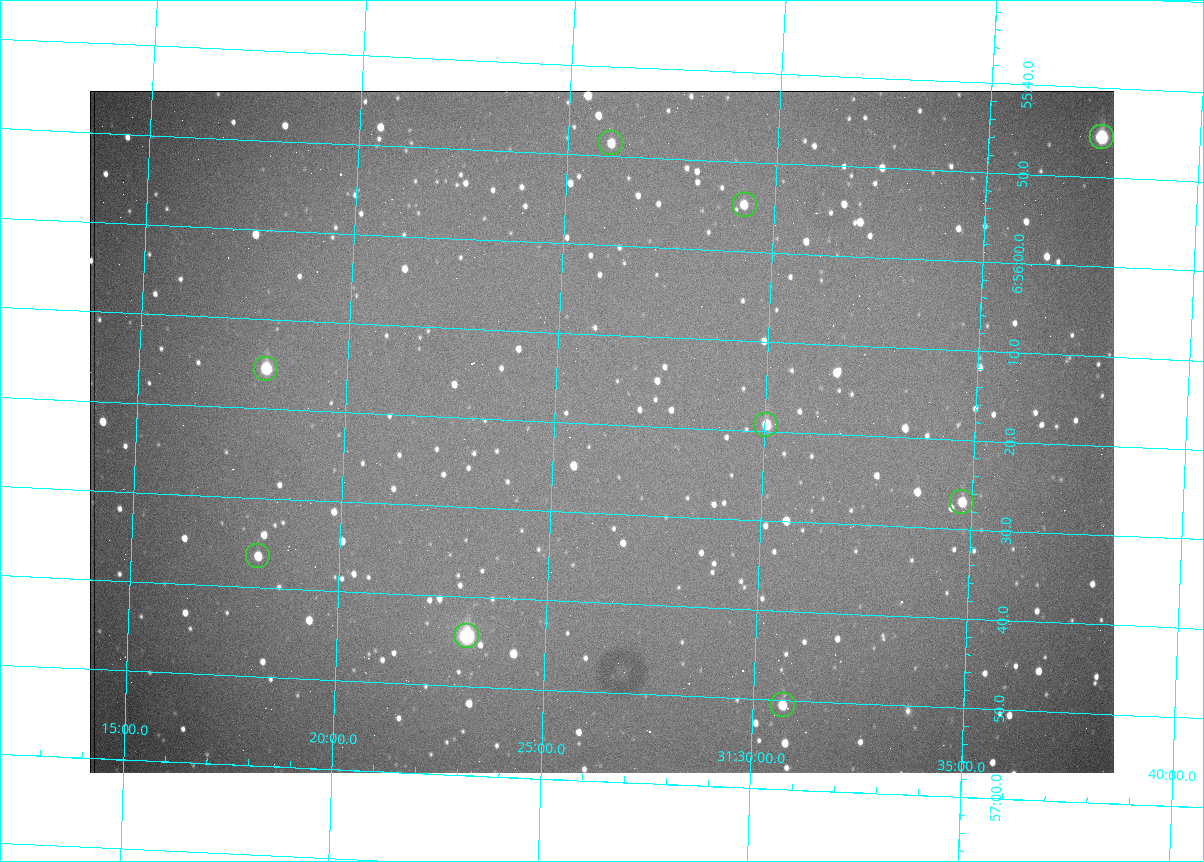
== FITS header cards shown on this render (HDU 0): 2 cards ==
NAXIS1  =                 1024 /fastest changing axis
NAXIS2  =                  682 /next to fastest changing axis

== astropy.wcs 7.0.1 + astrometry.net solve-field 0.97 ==
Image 1024 x 682 px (HDU 0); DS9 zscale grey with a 90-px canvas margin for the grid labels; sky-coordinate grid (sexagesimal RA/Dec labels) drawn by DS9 from the SOLVED WCS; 9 Tycho-2 reference stars matched to detected sources circled (green)
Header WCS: RA---TAN/DEC--TAN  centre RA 06:56:21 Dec +31:26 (104.09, +31.44 deg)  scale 1.44 arcsec/px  FOV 24.5' x 16.3'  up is -93 deg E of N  parity flipped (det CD > 0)
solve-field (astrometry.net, Tycho-2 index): VERIFIED the header's WCS against the Tycho-2 star catalogue (9 matches, 0 conflicts) and refined it, rather than solving blind
Solved WCS: RA---TAN-SIP/DEC--TAN-SIP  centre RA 06:56:21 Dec +31:26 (104.09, +31.44 deg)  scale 1.43 arcsec/px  FOV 24.4' x 16.3'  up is -93 deg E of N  parity flipped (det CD > 0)
The solver's refit moves the header's centre by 1.6 arcsec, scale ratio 0.9972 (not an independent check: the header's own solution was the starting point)
Tycho-2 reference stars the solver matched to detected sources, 9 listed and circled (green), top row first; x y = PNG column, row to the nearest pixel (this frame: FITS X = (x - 90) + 1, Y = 682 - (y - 91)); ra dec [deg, ICRS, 3 dp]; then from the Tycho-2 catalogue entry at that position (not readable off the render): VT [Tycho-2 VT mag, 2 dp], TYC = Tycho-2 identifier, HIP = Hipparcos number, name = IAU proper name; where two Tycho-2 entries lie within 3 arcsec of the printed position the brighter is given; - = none
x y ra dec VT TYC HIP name
1102 137 103.940 +31.628 9.24 2437-728-1 - -
611 143 103.952 +31.434 11.53 2437-424-1 - -
745 205 103.978 +31.488 11.51 2437-421-1 - -
266 369 104.065 +31.301 9.89 2437-425-1 - -
766 425 104.081 +31.501 10.83 2437-37-1 - -
962 502 104.112 +31.580 11.47 2437-71-1 - -
258 556 104.152 +31.301 11.67 2437-646-1 - -
467 636 104.185 +31.385 8.52 2437-370-1 33393 -
783 705 104.211 +31.512 11.03 2437-937-1 - -